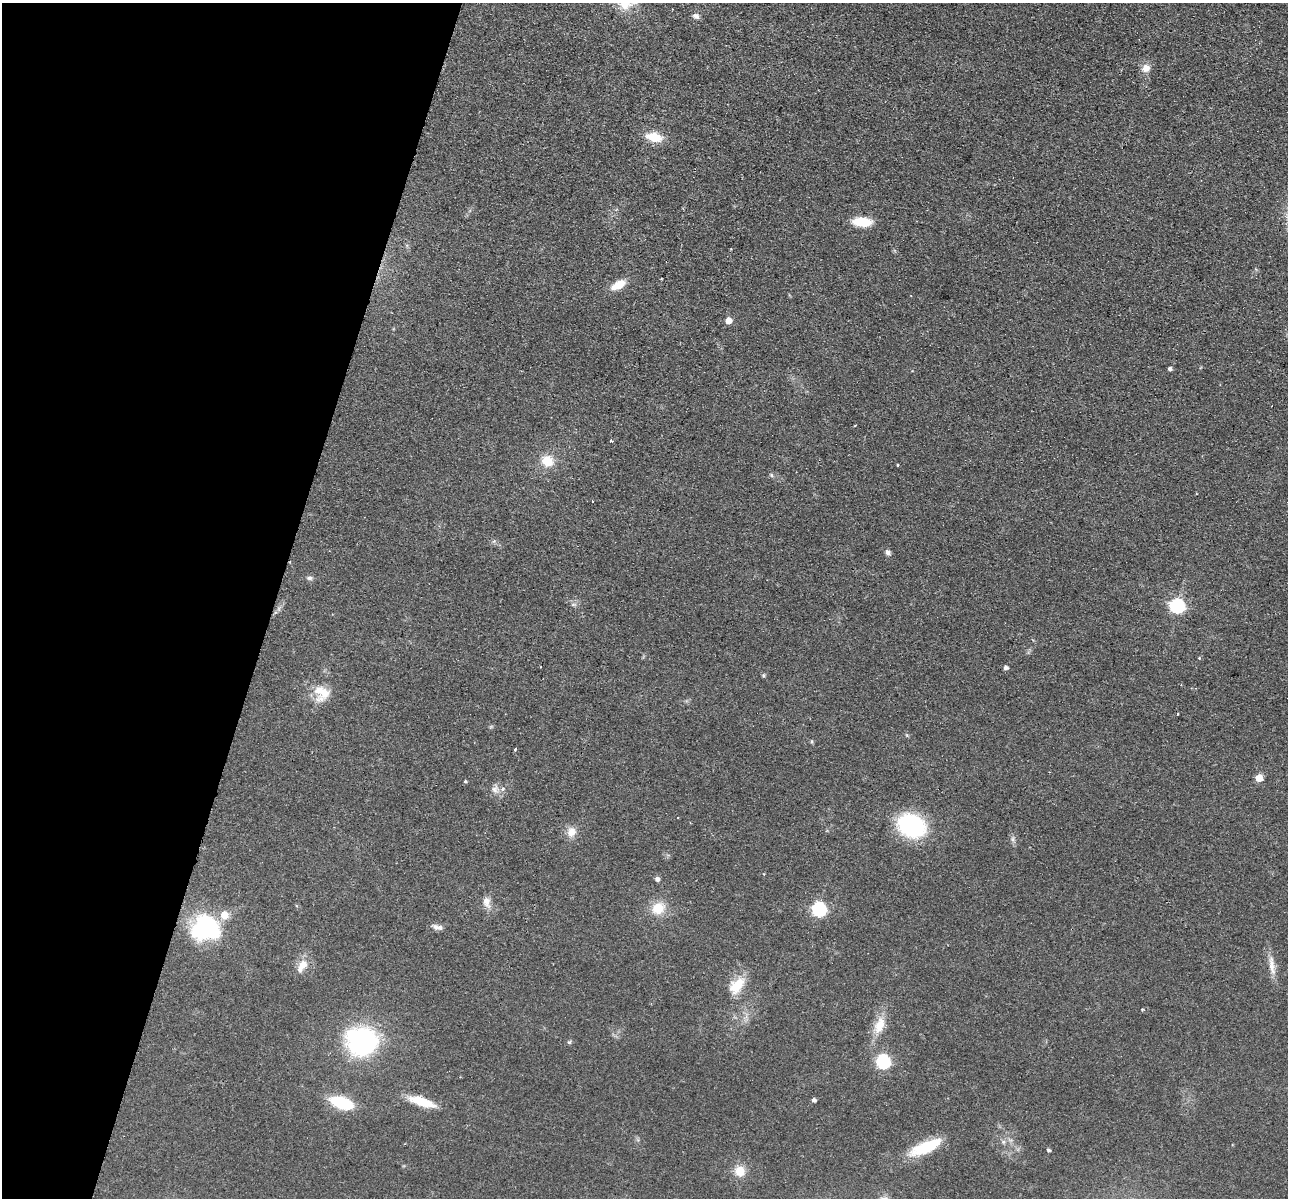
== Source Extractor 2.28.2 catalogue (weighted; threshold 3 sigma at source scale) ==
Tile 9 of 4 x 4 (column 1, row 3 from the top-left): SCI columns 18-1303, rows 1382-2577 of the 5179 x 5279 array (HDU 1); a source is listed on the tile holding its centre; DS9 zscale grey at full resolution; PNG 1290 x 1200 px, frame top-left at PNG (2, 3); no overlay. Shown black and unused: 21% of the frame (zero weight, under 2 of 3 exposures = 3% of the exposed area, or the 3 px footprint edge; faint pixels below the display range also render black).
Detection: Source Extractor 2.28.2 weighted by HDU 2 'WHT'; one run over the whole footprint, this tile lists its part. Background 0.0944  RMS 0.01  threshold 0.0453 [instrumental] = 3 sigma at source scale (4.5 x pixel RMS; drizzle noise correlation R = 1.50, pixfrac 1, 0.05/0.05 arcsec/px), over >= 5 px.
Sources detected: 55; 1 inside a brighter object's white glare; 1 cosmic-ray / hot-pixel residue — not listed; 4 inside a brighter listed object's ellipse — not listed separately; the other 49 listed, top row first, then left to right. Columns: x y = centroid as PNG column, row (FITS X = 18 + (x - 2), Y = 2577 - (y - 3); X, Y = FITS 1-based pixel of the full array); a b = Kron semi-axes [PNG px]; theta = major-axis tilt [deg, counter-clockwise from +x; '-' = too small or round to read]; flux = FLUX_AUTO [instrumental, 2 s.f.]
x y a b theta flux
627 3 25 17 20 21
696 16 9 7 -20 3.5
1146 68 11 10 - 7.5
654 137 17 10 -14 20
862 222 14 7 -3 34
618 285 16 8 29 15
728 320 5 5 - 12
1170 369 4 4 - 2.9
611 441 3 3 - 2
547 461 10 9 - 21
898 465 3 3 - 1.6
771 475 6 4 -71 1.4
888 553 8 5 -56 3.3
309 578 7 5 0 2.2
1177 606 6 6 - 190
1199 658 3 2 - 2.4
1006 668 5 4 - 3.3
764 675 6 4 90 1.2
324 693 29 13 51 17
1177 714 3 2 - 1.3
515 749 3 3 - 4
1259 778 5 5 - 21
465 781 4 3 - 1.2
495 789 11 8 73 5.1
678 818 3 3 - 0.98
910 826 25 18 -29 120
571 832 14 11 54 9
1013 839 7 4 90 2.2
657 879 5 4 - 3.6
486 901 12 9 -83 7.3
658 908 15 13 34 19
819 909 6 6 - 160
208 927 37 24 -48 79
437 927 15 6 -16 4.5
1271 963 19 8 -88 9.1
303 965 15 11 45 11
737 986 22 13 48 22
1142 1010 3 3 - 1.9
879 1025 25 13 69 18
362 1041 25 22 -2 160
569 1042 5 5 - 1.4
883 1061 7 6 - 130
814 1100 4 4 - 2.6
422 1102 29 9 -17 27
342 1103 24 11 -19 45
1003 1142 6 5 - 2.1
926 1147 42 13 23 37
1048 1150 4 4 - 1.9
740 1171 12 11 - 14
Isophote crosses this tile's border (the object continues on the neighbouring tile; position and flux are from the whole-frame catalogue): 1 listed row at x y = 627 3